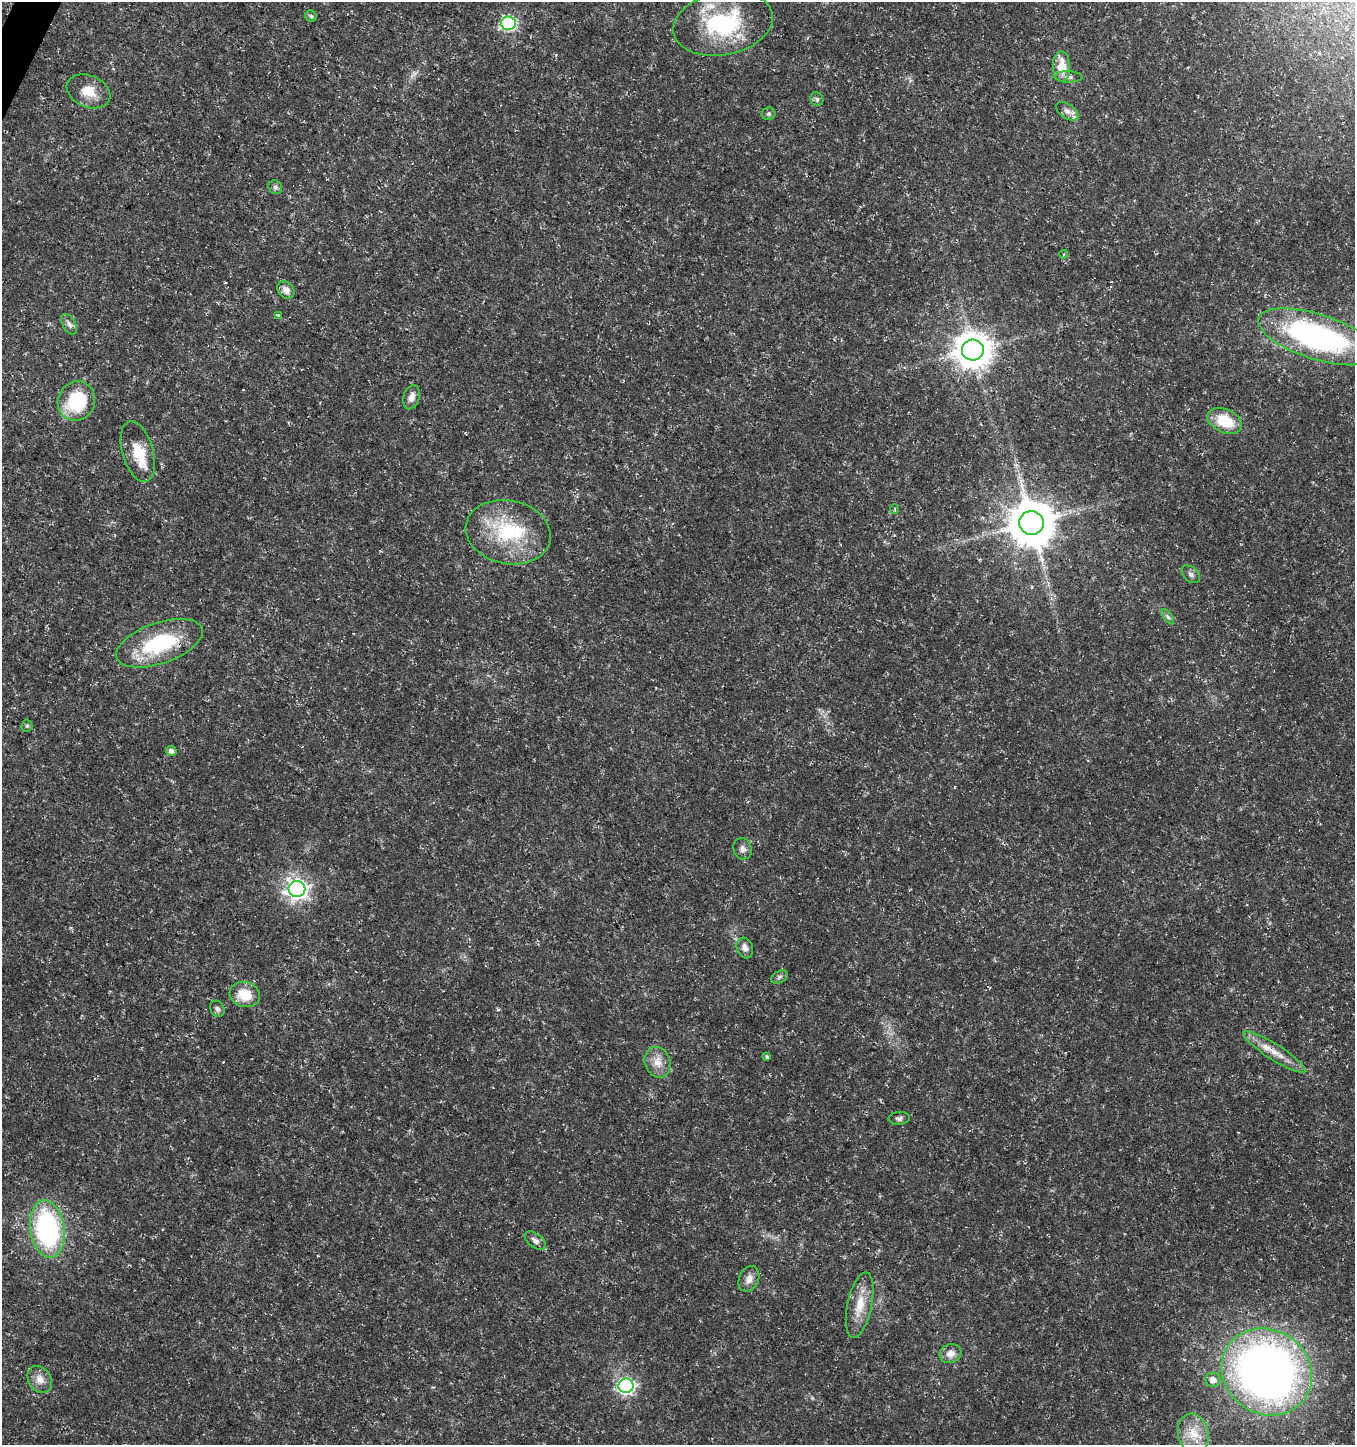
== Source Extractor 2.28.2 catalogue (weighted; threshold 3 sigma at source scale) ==
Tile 11 of 4 x 4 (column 3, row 3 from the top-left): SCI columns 2903-4255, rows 1452-2894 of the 5872 x 5780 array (HDU 1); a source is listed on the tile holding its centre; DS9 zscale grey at full resolution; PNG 1357 x 1447 px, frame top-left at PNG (2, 2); each listed source drawn as its Kron ellipse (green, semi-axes under 4 px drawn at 4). Shown black and unused: <1% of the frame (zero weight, under 3 of 5 exposures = <1% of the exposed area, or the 3 px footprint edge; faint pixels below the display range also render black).
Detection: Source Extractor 2.28.2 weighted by HDU 2 'WHT'; one run over the whole footprint, this tile lists its part. Background 0.0108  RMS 0.0022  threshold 0.0101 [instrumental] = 3 sigma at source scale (4.5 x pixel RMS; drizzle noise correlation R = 1.50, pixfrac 1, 0.0396/0.0396 arcsec/px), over >= 5 px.
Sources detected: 53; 1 cosmic-ray / hot-pixel residue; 1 long thin detection or spike segment (spike, bleed or trail) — neither listed nor drawn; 3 inside a brighter listed object's ellipse — not listed separately; the other 48 listed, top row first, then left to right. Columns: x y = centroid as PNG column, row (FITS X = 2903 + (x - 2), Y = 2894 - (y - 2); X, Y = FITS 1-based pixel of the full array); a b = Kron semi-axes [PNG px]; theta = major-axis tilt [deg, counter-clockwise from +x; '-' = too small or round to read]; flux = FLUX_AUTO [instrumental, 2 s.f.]
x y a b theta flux
311 16 6 5 - 0.36
508 23 7 7 - 39
723 24 50 31 11 23
1061 67 15 8 -89 4.1
1068 77 14 5 -1 0.98
89 91 23 16 -23 4.2
817 99 7 6 - 0.49
1067 111 12 7 -35 1.1
769 114 7 6 - 0.46
275 187 7 6 - 0.66
1064 254 4 3 - 0.18
286 290 9 7 -50 1.6
278 315 4 4 - 0.35
69 324 11 6 -60 0.91
1317 337 61 22 -18 58
973 350 11 10 - 480
411 397 12 8 72 1.4
76 401 20 18 64 13
1225 421 18 11 -24 7.4
138 452 31 15 -74 6.6
895 509 5 3 - 0.2
1032 523 12 12 - 920
508 532 43 31 -12 17
1191 574 10 7 -40 0.8
1168 617 9 4 -55 0.55
159 643 45 20 19 18
27 726 6 5 - 0.42
171 751 5 5 - 1.1
743 849 11 9 -72 1.1
297 889 8 8 - 130
745 948 10 8 -71 1.2
780 977 9 5 28 0.59
245 995 15 12 -17 5.2
217 1009 8 7 - 0.68
1274 1052 36 8 -32 3.6
767 1057 4 4 - 0.47
658 1062 16 12 -68 2.6
899 1118 10 6 4 0.77
47 1229 29 17 -82 38
535 1241 12 7 -36 1.1
749 1279 13 9 65 1.7
860 1305 33 12 78 4.9
950 1354 11 9 24 1.9
1267 1372 47 42 -35 160
40 1379 14 11 -54 2
1213 1380 7 7 - 1.6
626 1386 7 7 - 58
1193 1434 20 15 -76 5